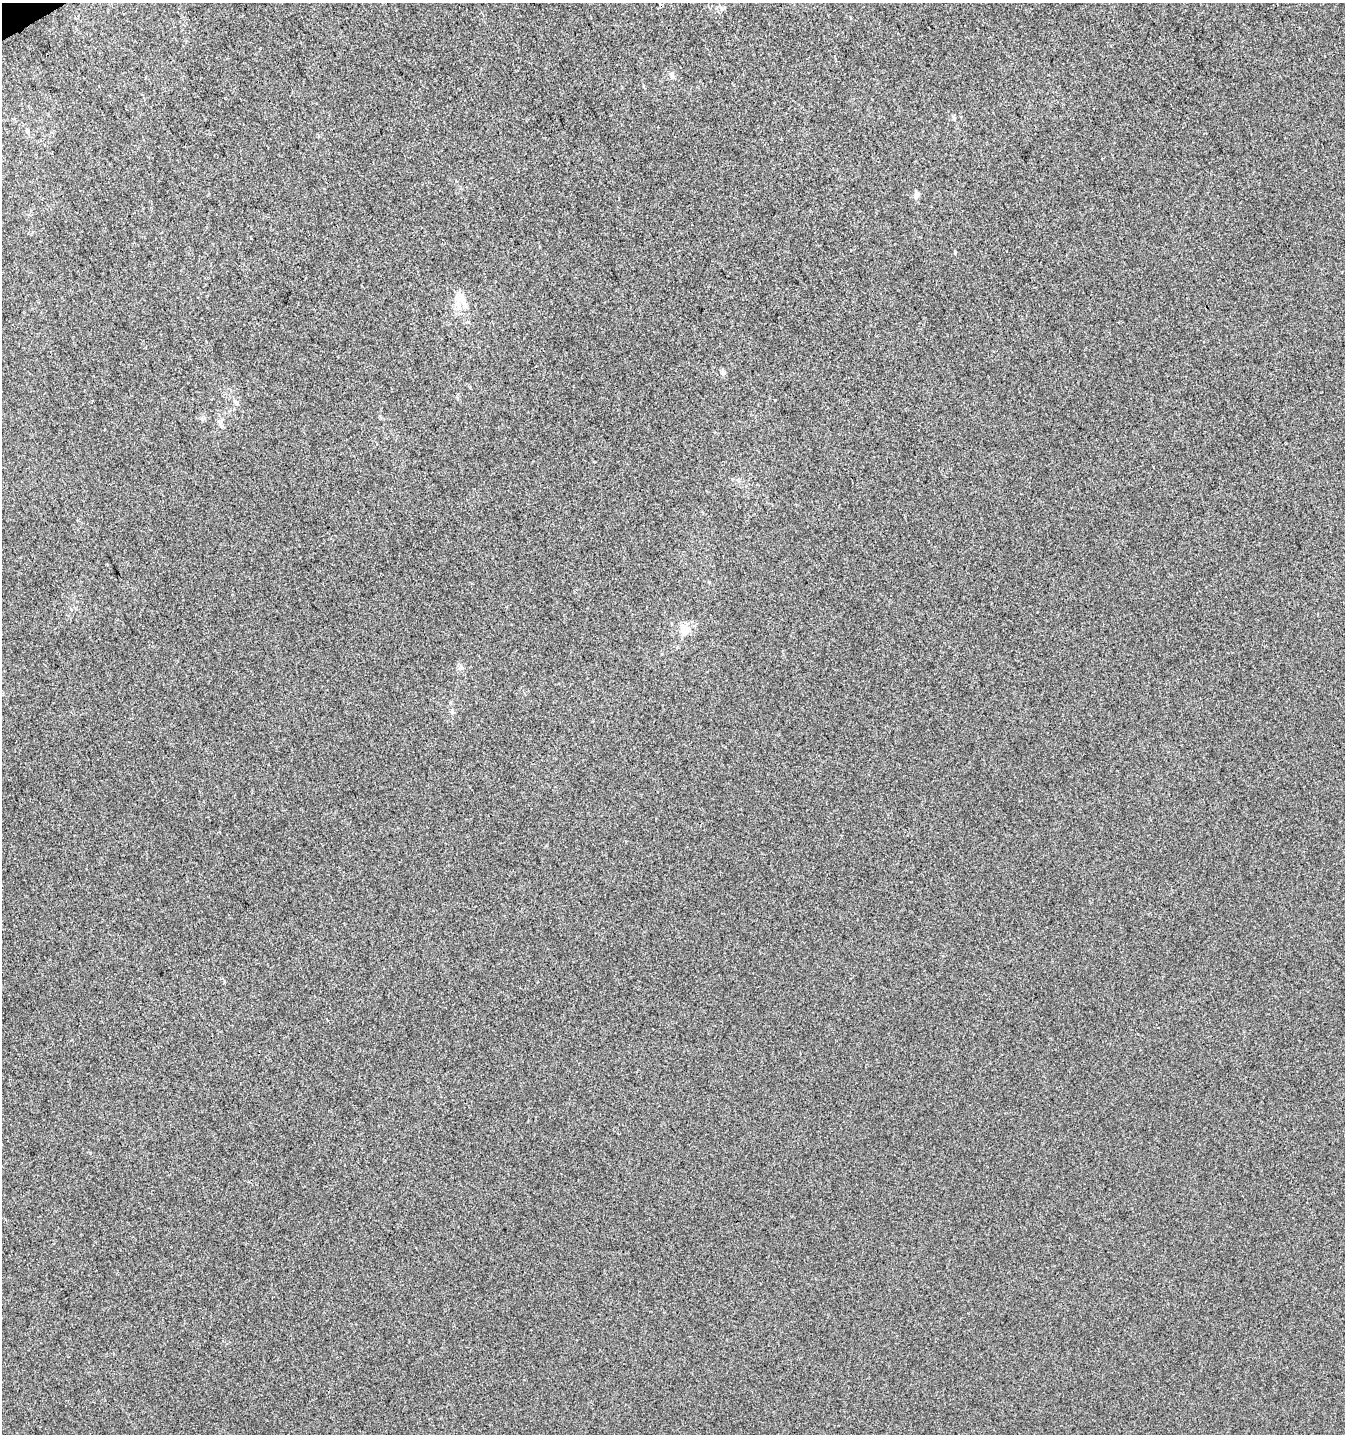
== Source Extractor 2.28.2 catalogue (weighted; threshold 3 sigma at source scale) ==
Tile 11 of 4 x 4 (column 3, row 3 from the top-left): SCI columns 2879-4221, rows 1485-2916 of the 5696 x 5835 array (HDU 1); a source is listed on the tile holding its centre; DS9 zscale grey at full resolution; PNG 1347 x 1436 px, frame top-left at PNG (2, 3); no overlay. Shown black and unused: <1% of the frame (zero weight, under 3 of 4 exposures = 5% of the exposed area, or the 3 px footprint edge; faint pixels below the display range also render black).
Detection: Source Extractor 2.28.2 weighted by HDU 2 'WHT'; one run over the whole footprint, this tile lists its part. Background -4.85e-06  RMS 0.0049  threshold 0.0221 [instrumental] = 3 sigma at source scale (4.5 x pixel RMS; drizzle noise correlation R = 1.50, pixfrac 1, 0.0396/0.0396 arcsec/px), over >= 5 px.
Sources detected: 10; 1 inside a brighter listed object's ellipse — not listed separately; the other 9 listed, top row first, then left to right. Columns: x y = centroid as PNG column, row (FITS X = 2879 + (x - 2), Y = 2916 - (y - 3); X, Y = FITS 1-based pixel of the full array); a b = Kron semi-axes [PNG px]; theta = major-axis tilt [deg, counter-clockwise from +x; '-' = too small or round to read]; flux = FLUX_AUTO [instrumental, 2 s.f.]
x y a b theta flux
672 76 8 6 -57 1.4
954 117 7 4 -47 0.71
27 131 6 5 - 1.1
916 193 8 7 - 1.5
955 252 4 3 - 0.46
459 297 12 10 -66 4.7
220 422 11 4 80 1.5
684 629 15 12 -58 5.5
452 712 5 5 - 0.74